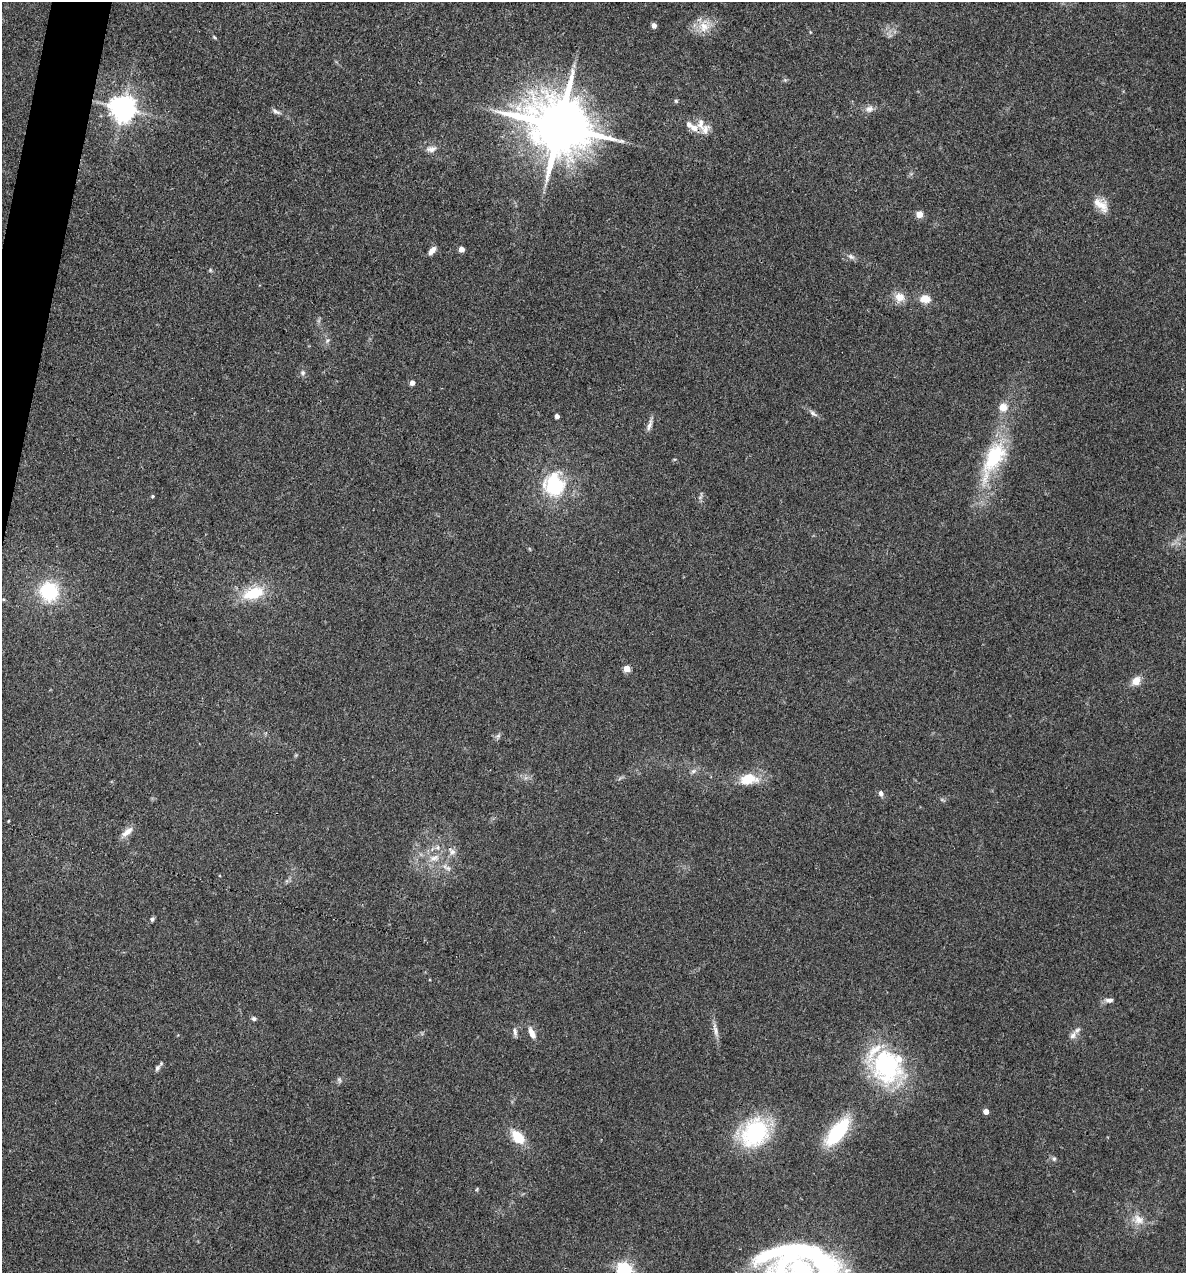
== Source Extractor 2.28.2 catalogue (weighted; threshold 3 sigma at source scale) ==
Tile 11 of 4 x 4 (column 3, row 3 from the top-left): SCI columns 2492-3675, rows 1272-2542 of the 5104 x 5085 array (HDU 1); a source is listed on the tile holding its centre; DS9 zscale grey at full resolution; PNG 1188 x 1275 px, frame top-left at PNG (2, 2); no overlay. Shown black and unused: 2% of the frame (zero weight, under 3 of 4 exposures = <1% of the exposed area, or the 3 px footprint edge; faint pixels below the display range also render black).
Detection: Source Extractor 2.28.2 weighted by HDU 2 'WHT'; one run over the whole footprint, this tile lists its part. Background 0.25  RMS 0.0093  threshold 0.042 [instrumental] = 3 sigma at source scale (4.5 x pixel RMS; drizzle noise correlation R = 1.50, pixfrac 1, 0.05/0.05 arcsec/px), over >= 5 px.
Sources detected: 69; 7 inside a brighter listed object's ellipse — not listed separately; the other 62 listed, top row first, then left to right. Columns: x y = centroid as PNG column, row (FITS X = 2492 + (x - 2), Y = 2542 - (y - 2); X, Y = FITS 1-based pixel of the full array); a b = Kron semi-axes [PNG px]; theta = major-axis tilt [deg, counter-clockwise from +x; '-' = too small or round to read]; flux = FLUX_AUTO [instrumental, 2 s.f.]
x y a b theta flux
654 25 4 4 - 5.1
703 26 18 14 88 15
214 37 6 3 -45 1.1
676 101 6 5 - 1.3
122 108 8 8 - 1000
869 109 11 9 13 5.1
276 111 13 5 -27 3.2
689 124 9 7 -69 3.9
700 124 15 9 89 7.7
559 126 19 15 -20 7000
431 149 14 8 6 5.5
1102 205 21 12 -58 13
919 214 5 5 - 19
461 249 4 4 - 8.4
432 250 10 5 54 6.1
851 257 10 6 -36 3.1
900 297 14 12 -25 9.8
925 299 11 9 -3 12
327 340 8 6 46 2.5
303 373 7 7 - 2.6
412 383 4 4 - 6
1003 407 5 5 - 19
813 414 12 5 -34 3.4
557 416 4 4 - 4.9
649 425 18 5 72 4.4
993 459 59 22 63 73
554 484 30 26 -81 62
153 496 4 4 - 1.3
49 591 18 18 - 56
253 593 26 14 18 34
3 599 5 3 - 0.99
626 668 5 5 - 18
1136 681 11 9 44 9.4
498 736 6 5 - 2.1
693 771 9 6 27 2.8
748 779 22 13 7 23
881 793 7 6 - 3
8 821 4 2 - 0.65
127 832 19 8 38 7.3
437 847 7 5 88 2.7
452 851 13 7 -41 5.2
434 858 16 7 15 7.9
448 868 11 6 -22 3.7
152 919 6 5 - 2
1109 1000 11 6 -1 4.2
254 1019 6 5 - 2
715 1030 22 6 -78 6.2
515 1032 11 5 -78 3.3
532 1033 13 6 -67 7.9
1073 1035 13 7 62 4.6
886 1065 47 35 -60 120
157 1068 10 6 58 2.8
339 1080 7 5 -69 2
986 1111 4 4 - 9.5
755 1132 31 25 54 95
838 1132 34 14 51 62
518 1137 16 9 -47 23
1054 1159 6 5 - 1.7
477 1189 6 3 71 0.98
1138 1220 16 13 -32 11
799 1259 83 55 5 320
624 1269 6 6 - 260
Isophote crosses this tile's border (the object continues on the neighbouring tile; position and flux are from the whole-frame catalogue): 2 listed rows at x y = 799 1259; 624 1269